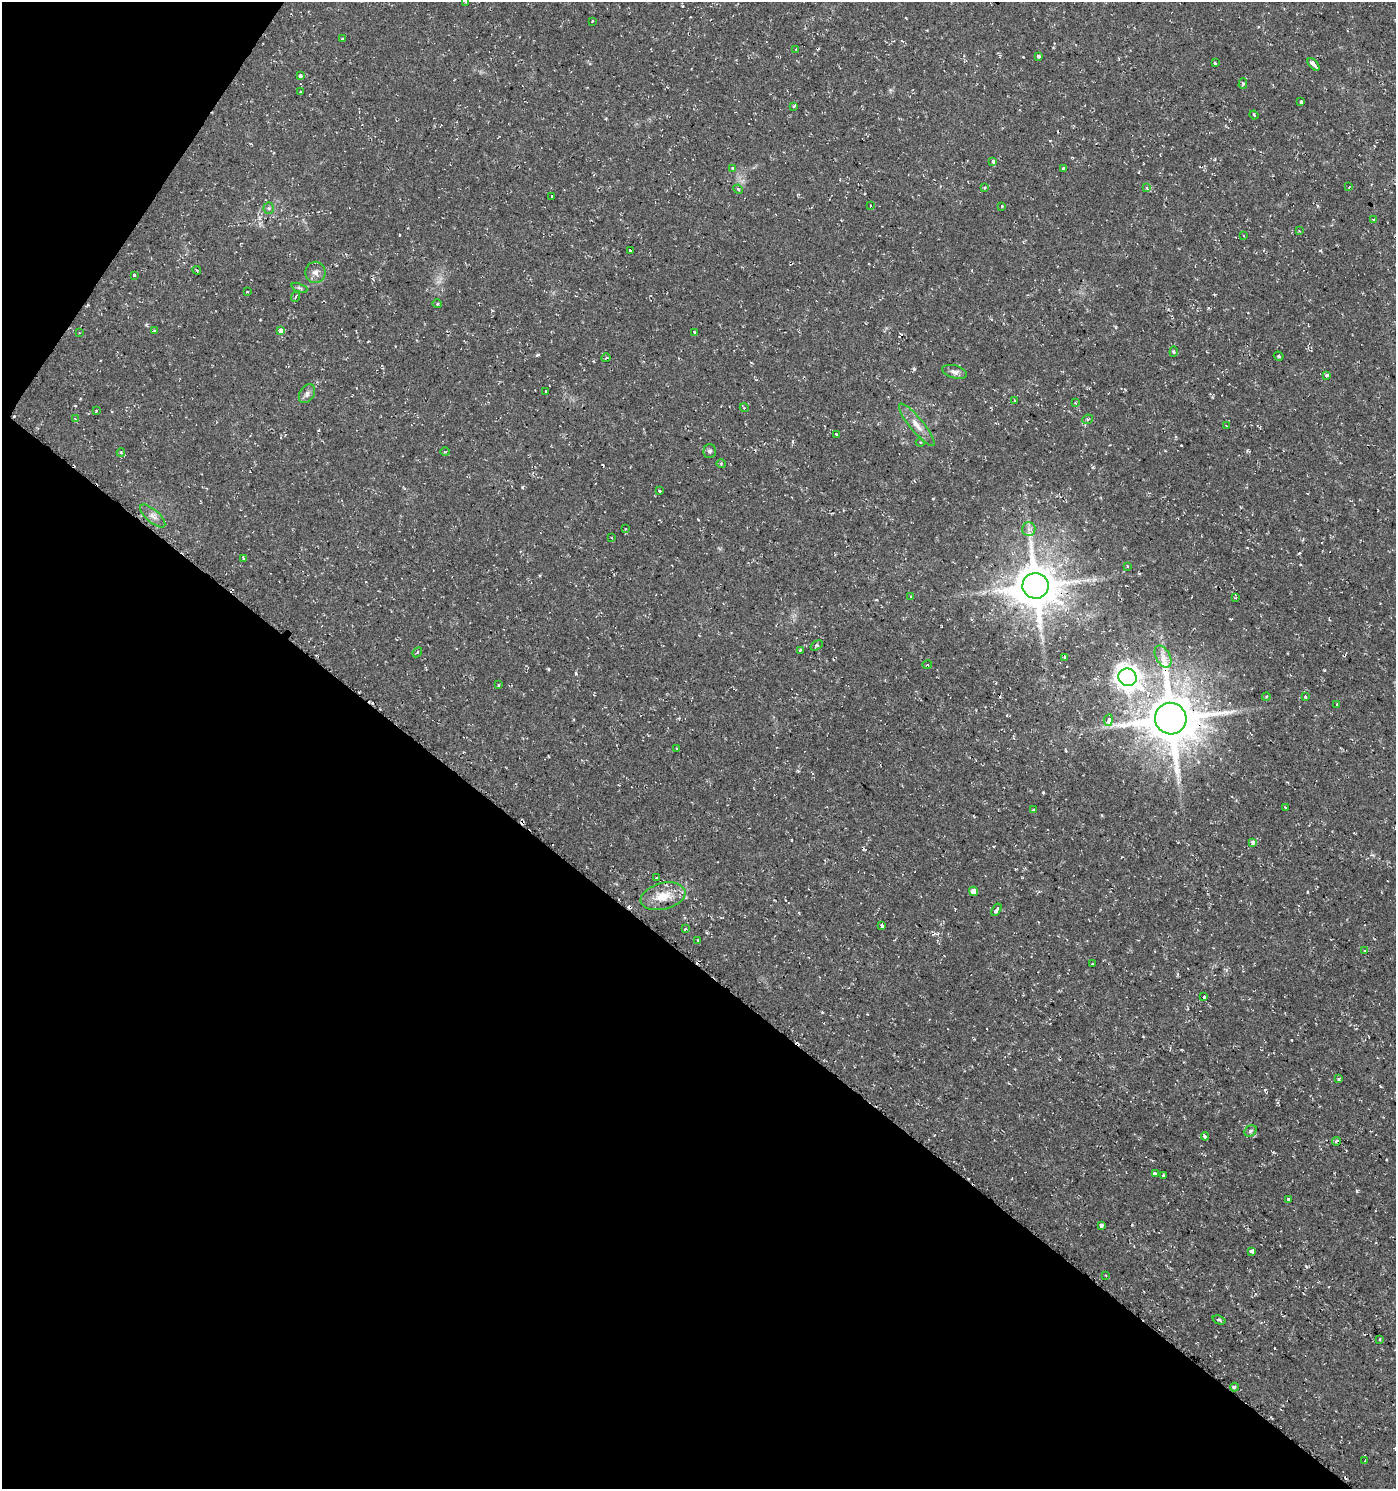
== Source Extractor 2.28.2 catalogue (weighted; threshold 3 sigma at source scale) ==
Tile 9 of 4 x 4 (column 1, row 3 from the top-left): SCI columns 245-1638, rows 1489-2975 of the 6002 x 5958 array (HDU 1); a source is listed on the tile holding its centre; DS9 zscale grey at full resolution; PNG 1398 x 1491 px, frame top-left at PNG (2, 2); each listed source drawn as its Kron ellipse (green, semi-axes under 4 px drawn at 4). Shown black and unused: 38% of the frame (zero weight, under 2 of 3 exposures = <1% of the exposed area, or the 3 px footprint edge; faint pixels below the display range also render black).
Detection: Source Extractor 2.28.2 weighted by HDU 2 'WHT'; one run over the whole footprint, this tile lists its part. Background 0.0337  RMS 0.004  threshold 0.0182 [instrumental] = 3 sigma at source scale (4.5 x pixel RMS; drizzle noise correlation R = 1.50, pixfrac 1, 0.0396/0.0396 arcsec/px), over >= 5 px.
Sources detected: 124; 13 cosmic-ray / hot-pixel residue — neither listed nor drawn; the other 111 listed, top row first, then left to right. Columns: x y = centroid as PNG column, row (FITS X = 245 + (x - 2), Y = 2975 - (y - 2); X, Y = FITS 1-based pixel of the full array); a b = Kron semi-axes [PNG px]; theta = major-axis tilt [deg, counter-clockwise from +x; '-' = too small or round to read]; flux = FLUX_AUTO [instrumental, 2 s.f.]
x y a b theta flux
465 2 3 3 - 1.2
592 21 3 2 - 0.84
342 39 3 3 - 0.57
796 49 3 3 - 0.31
1038 56 4 3 - 2.5
1215 63 3 3 - 1.3
1313 64 7 3 -48 20
300 76 4 3 - 1.4
1243 84 5 3 - 0.92
300 92 2 2 - 0.34
1301 102 3 3 - 4
794 106 4 3 - 1.2
1254 115 4 3 - 0.39
993 161 4 3 - 1.7
732 168 3 3 - 0.43
1063 168 3 3 - 0.77
1349 187 3 2 - 0.47
984 188 4 2 - 0.34
1147 188 4 3 - 0.75
738 189 5 4 - 0.52
552 196 3 3 - 0.77
870 206 3 3 - 1.9
1002 206 3 3 - 1.2
269 208 5 5 - 0.68
1374 220 4 3 - 0.64
1299 231 3 3 - 0.39
1244 236 3 2 - 0.73
630 250 3 3 - 8.6
197 270 4 3 - 0.55
315 272 10 10 - 2.3
134 275 3 3 - 0.6
299 288 8 4 -21 0.71
247 292 2 2 - 0.41
295 297 5 3 - 0.43
437 304 5 3 - 0.57
154 331 4 3 - 0.64
281 331 3 3 - 15
694 332 3 2 - 0.43
79 333 3 3 - 0.38
1174 352 5 3 - 0.48
1279 356 5 4 - 0.57
606 358 4 3 - 0.39
955 372 13 6 -15 1.8
1326 376 4 3 - 3
546 391 3 3 - 0.85
307 394 10 7 57 1.6
1015 400 3 3 - 0.62
1075 403 4 4 - 0.43
744 408 4 4 - 0.57
96 411 3 3 - 0.96
75 419 3 3 - 0.82
1087 419 5 4 - 0.77
917 425 27 6 -50 4.3
1226 426 3 2 - 0.33
836 434 4 3 - 2.2
920 442 4 4 - 0.51
710 451 7 6 - 0.89
121 452 4 4 - 0.58
445 452 5 3 - 0.43
721 464 4 4 - 0.46
660 491 3 3 - 0.89
153 516 16 6 -41 2.2
625 529 3 2 - 0.34
1029 529 7 6 - 1.4
611 538 3 2 - 0.46
244 558 4 3 - 4.2
1127 566 3 2 - 0.34
1035 586 13 12 - 1600
911 596 3 3 - 0.72
1235 598 4 3 - 0.44
817 645 7 4 30 0.69
800 650 3 2 - 0.42
417 652 5 2 - 0.38
1065 657 3 3 - 0.71
1163 657 12 7 -62 2.8
927 665 5 3 - 0.47
1128 677 9 8 - 360
498 685 4 2 - 0.37
1305 696 3 3 - 1.1
1266 697 4 3 - 0.42
1337 704 2 2 - 0.3
1171 719 16 15 - 2000
1108 720 6 4 79 2.9
676 748 3 3 - 0.48
1285 808 3 2 - 0.37
1033 810 4 2 - 0.31
1253 843 4 3 - 7.1
657 878 3 2 - 0.6
974 891 5 4 - 3.3
663 896 23 13 14 7.9
996 910 7 3 57 4.1
882 926 4 3 - 3.8
685 929 3 3 - 1
697 940 3 3 - 0.95
1365 951 3 3 - 0.41
1092 964 3 3 - 0.83
1204 997 4 3 - 2.2
1339 1079 3 3 - 0.78
1250 1131 6 5 - 0.79
1205 1136 4 3 - 3.2
1337 1141 4 3 - 1.2
1155 1174 3 3 - 3.1
1163 1176 3 3 - 1.7
1288 1199 3 3 - 2.3
1101 1225 4 3 - 4.1
1252 1251 4 4 - 3.2
1106 1275 4 2 - 0.3
1219 1320 7 3 -21 0.57
1380 1339 3 2 - 0.28
1234 1387 4 3 - 0.58
1365 1460 4 2 - 0.28
Overlapping masked pixels (flux is a lower limit): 2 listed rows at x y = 1035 586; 1171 719
Isophote crosses this tile's border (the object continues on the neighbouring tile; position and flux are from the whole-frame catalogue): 1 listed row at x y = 465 2
Unlisted compact peaks at least as high as the median listed source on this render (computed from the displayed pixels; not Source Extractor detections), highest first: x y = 914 369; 576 674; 1357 1191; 537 355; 1043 792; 522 487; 1324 670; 548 669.